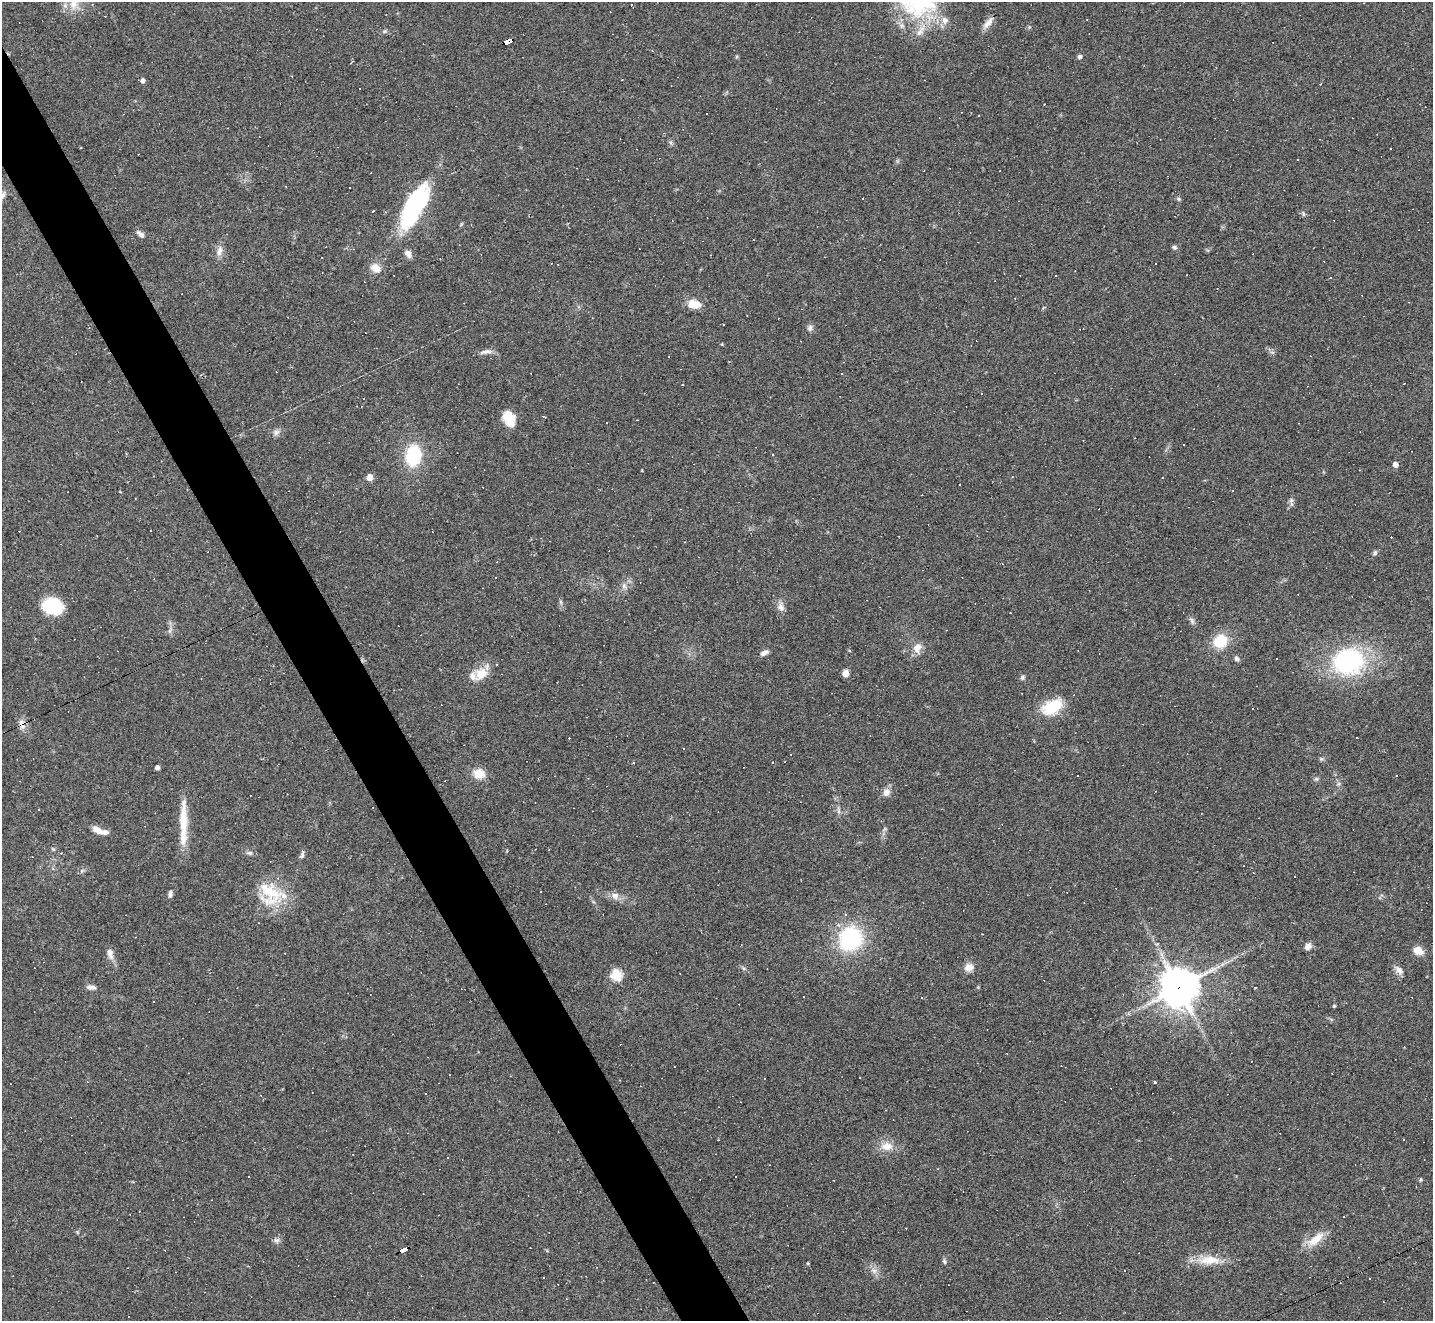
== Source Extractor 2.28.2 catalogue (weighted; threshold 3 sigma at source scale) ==
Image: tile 11 of 4 x 4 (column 3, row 3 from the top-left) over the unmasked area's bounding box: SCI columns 2862-4292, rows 1605-2923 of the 5722 x 5712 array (HDU 1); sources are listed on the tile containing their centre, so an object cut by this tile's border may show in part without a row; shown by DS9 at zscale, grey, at full resolution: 1 PNG px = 1 image px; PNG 1435 x 1323 px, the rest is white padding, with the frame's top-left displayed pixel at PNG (2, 2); no overlay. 4% of this frame is shown black and not used: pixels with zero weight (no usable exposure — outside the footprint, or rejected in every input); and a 3 px margin inside the footprint's outer edge (the drizzle kernel's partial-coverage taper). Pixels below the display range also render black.
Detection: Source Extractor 2.28.2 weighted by HDU 2 'WHT'; one run over the whole footprint, this tile lists its part. Background 0.0823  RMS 0.0065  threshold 0.0293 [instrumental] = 3 sigma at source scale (4.5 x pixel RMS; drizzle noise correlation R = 1.50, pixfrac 1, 0.05/0.05 arcsec/px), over >= 5 px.
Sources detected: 193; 1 inside a brighter object's white glare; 88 cosmic-ray / hot-pixel residue — not listed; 4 inside a brighter listed object's ellipse — not listed separately; the other 100 listed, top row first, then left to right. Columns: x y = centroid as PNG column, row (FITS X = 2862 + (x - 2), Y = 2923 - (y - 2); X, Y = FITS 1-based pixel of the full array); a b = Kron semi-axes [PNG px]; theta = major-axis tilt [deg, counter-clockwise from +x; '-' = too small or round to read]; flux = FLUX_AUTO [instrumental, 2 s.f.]
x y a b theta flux
945 20 11 9 -69 4.4
988 23 19 7 50 4.4
385 31 6 4 71 0.89
508 41 9 4 24 240
1080 57 6 5 - 1.5
143 80 5 4 - 2.4
1179 199 6 4 -71 0.92
415 201 64 20 69 70
373 211 2 2 - 0.76
1303 214 8 4 -81 1.1
461 224 6 4 71 0.77
140 234 11 6 -41 2.5
1174 247 6 5 - 1.6
219 251 15 7 77 4.1
408 254 11 8 -51 3.1
376 268 14 10 -29 6.7
1186 275 2 2 - 0.34
694 304 12 8 -5 12
810 328 9 6 79 2
486 352 19 5 7 3.3
682 385 3 2 - 0.66
543 416 3 3 - 5.3
509 418 16 10 -64 15
276 432 9 7 45 2.4
1183 445 3 2 - 0.58
413 455 18 13 81 39
1395 464 5 4 - 3.8
370 477 5 5 - 7.5
1162 477 3 3 - 4.4
1291 500 9 5 81 2
1375 553 7 5 88 1.3
1002 564 3 2 - 0.51
624 586 8 6 -69 2.2
561 602 7 4 -89 1.2
53 606 18 15 -12 29
781 607 12 9 -70 3.6
1192 621 11 5 -63 1.9
1220 641 11 10 - 24
917 648 14 10 73 6
764 653 11 6 26 2.9
1236 658 7 6 - 1.6
1276 658 3 2 - 0.61
1348 661 32 27 14 85
845 673 7 6 - 4.2
481 674 21 16 40 11
1022 677 6 6 - 1.4
1052 707 26 15 28 22
1253 709 2 2 - 0.42
1357 737 3 3 - 2
683 748 3 3 - 2.5
1321 759 6 5 - 1
772 762 3 3 - 0.52
157 768 4 4 - 2.6
479 774 14 12 -13 8.8
1077 776 3 3 - 3.4
1316 779 6 5 - 1.2
886 792 9 8 - 4.1
39 810 3 2 - 0.6
838 810 12 3 -80 1.8
183 822 48 10 89 19
97 829 13 7 -26 5.4
53 849 6 3 -44 0.78
61 853 3 3 - 0.55
249 853 9 6 -6 1.9
302 855 11 5 72 1.7
53 869 5 3 - 0.79
270 891 38 18 -34 26
540 891 3 2 - 0.76
170 894 9 5 83 2
615 896 12 10 -24 4.4
846 914 3 3 - 3.2
850 939 24 23 - 60
1157 944 5 5 - 1.1
1308 946 8 7 - 3.6
1418 951 11 8 -30 7.3
110 954 16 8 -75 4.2
969 967 11 9 26 5.4
1218 967 7 4 19 1.4
1399 970 14 7 -45 3.4
616 975 6 5 - 54
91 987 13 6 -3 2.4
1179 987 12 12 - 1600
922 997 3 3 - 0.51
1334 1006 4 3 - 0.93
1154 1082 4 3 - 0.74
425 1093 2 2 - 0.41
1403 1140 3 3 - 5.2
104 1144 3 2 - 0.38
887 1146 18 11 7 8
447 1158 3 2 - 0.46
1420 1180 5 3 - 0.69
77 1232 6 3 -71 0.72
1316 1239 26 11 37 11
277 1240 8 7 - 2
403 1250 6 4 24 64
1209 1260 32 11 1 14
944 1261 8 4 -75 1.2
808 1263 4 3 - 0.61
874 1270 9 6 -56 2.8
1370 1279 3 3 - 4.6
Overlapping masked pixels (flux is a lower limit): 3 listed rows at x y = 508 41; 1179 987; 403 1250